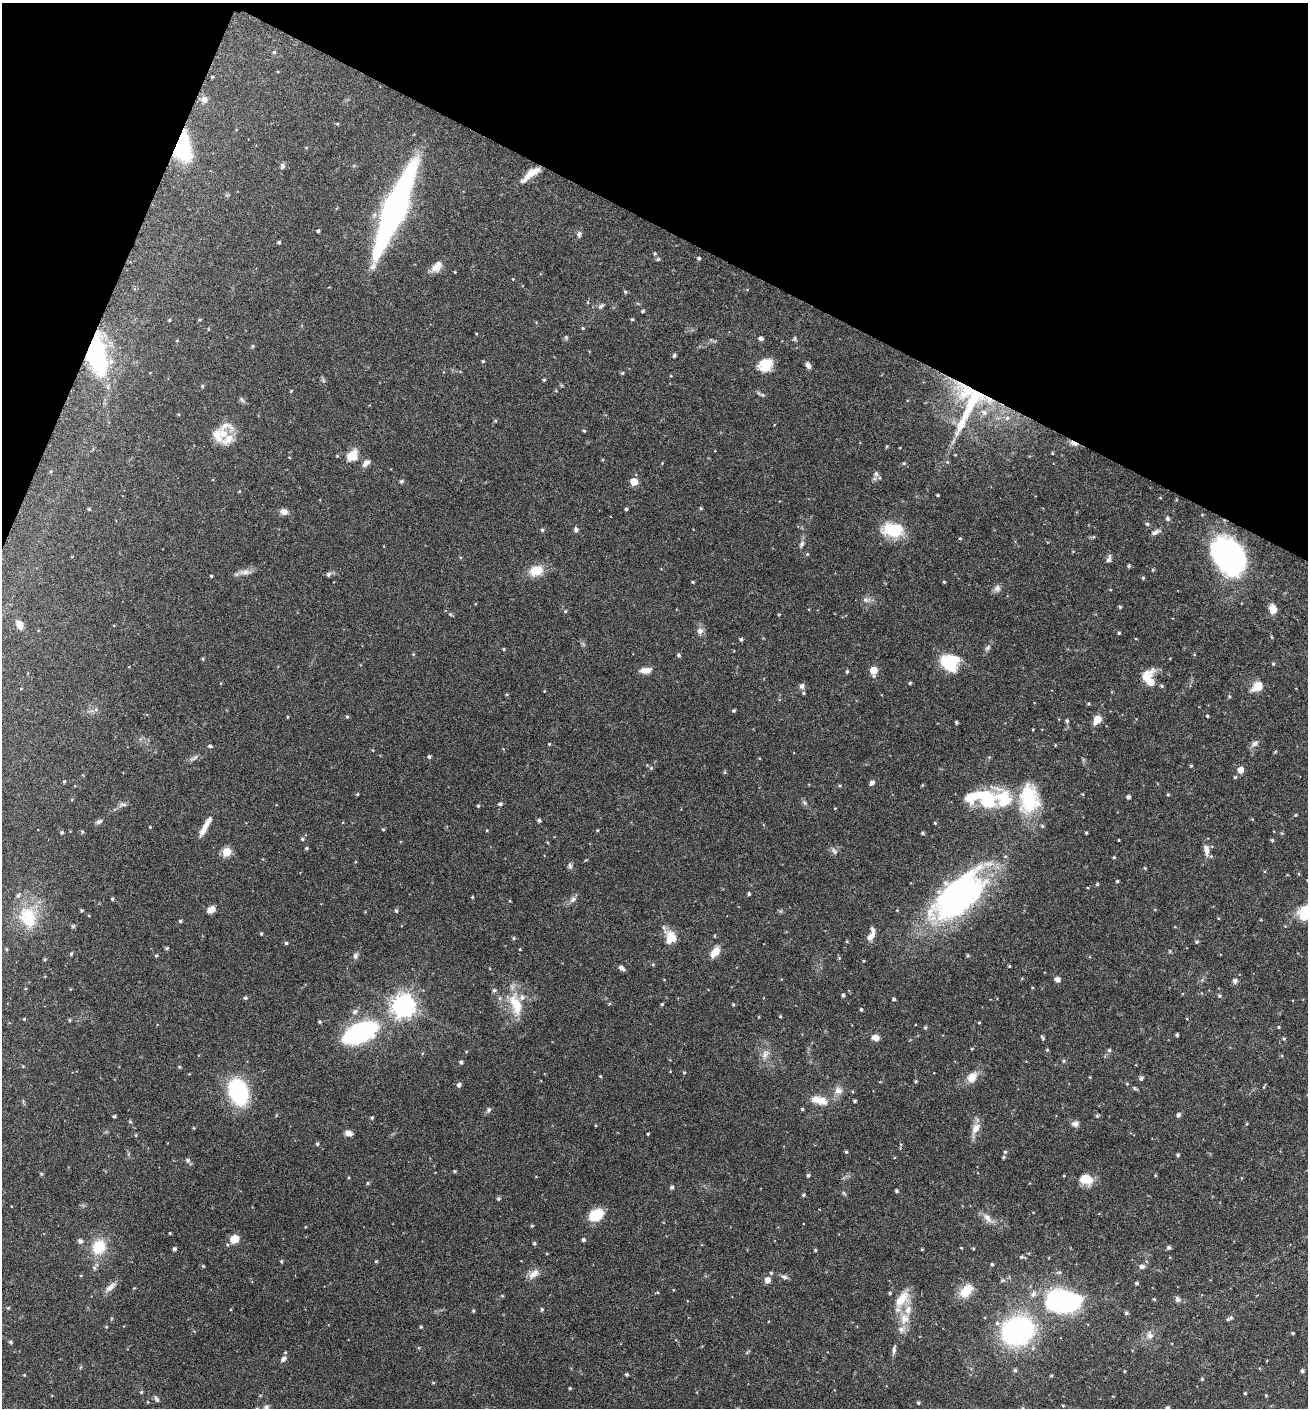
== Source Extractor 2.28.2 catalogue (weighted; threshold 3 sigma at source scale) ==
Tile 2 of 4 x 4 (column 2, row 1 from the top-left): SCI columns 1585-2890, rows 4222-5627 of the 5649 x 5635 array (HDU 1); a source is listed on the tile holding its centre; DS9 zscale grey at full resolution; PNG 1310 x 1410 px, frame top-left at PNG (2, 3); no overlay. Shown black and unused: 20% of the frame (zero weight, under 5 of 9 exposures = <1% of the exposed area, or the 3 px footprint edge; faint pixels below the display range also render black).
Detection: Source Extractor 2.28.2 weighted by HDU 2 'WHT'; one run over the whole footprint, this tile lists its part. Background 0.0973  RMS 0.0036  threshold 0.0145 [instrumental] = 3 sigma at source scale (4.09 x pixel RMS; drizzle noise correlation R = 1.36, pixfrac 0.8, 0.05/0.05 arcsec/px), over >= 5 px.
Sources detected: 329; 15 inside a brighter listed object's ellipse — not listed separately; the other 314 listed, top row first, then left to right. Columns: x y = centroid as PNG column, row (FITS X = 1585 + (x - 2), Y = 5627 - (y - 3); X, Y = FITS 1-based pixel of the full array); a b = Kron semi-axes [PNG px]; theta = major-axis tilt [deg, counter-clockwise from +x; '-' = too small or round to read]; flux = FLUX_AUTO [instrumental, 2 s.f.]
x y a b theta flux
274 52 4 4 - 0.45
212 77 5 3 - 0.24
204 100 9 8 - 1.4
337 124 4 4 - 0.33
182 146 27 15 90 29
282 166 8 6 81 0.67
531 173 26 7 35 4.4
394 208 69 14 68 130
318 231 3 3 - 0.53
579 234 8 6 77 0.78
279 242 4 3 - 0.5
654 253 5 4 - 0.38
699 258 4 4 - 0.52
658 259 5 5 - 0.5
437 266 14 8 47 3.3
513 279 3 3 - 0.22
625 292 5 4 - 0.42
601 306 7 6 - 0.75
643 311 4 3 - 0.46
632 319 4 3 - 0.37
169 320 4 3 - 0.33
583 328 4 3 - 0.32
761 338 5 4 - 0.87
253 346 5 4 - 0.43
96 354 41 17 -79 38
674 355 4 4 - 0.57
483 361 3 3 - 0.36
765 365 15 13 30 6.2
808 365 8 6 -62 1.1
622 373 5 4 - 0.32
544 380 4 3 - 0.41
202 386 4 4 - 0.39
291 391 4 3 - 0.3
763 395 6 4 -70 0.43
242 400 9 4 -55 0.61
972 401 69 16 63 24
1007 418 6 6 - 0.98
584 431 4 4 - 0.3
223 434 13 11 -40 4.2
1074 443 11 5 -24 2
887 446 4 3 - 0.33
1052 453 4 3 - 0.3
352 456 15 12 43 4.2
366 463 11 6 44 1.4
904 463 4 4 - 0.35
50 472 4 3 - 0.34
876 474 6 6 - 0.86
401 481 4 4 - 0.66
634 481 5 5 - 7.5
239 491 4 3 - 0.27
938 495 3 2 - 0.39
701 508 4 3 - 0.39
89 509 4 3 - 0.36
626 509 4 3 - 0.47
284 512 9 7 -23 1.6
1167 519 6 5 - 0.59
1147 524 5 4 - 0.51
576 529 6 5 - 0.79
892 529 22 14 -6 13
542 530 5 4 - 0.4
1155 532 11 5 29 1
960 538 4 4 - 0.33
802 544 10 5 67 0.91
1229 556 30 23 -48 75
1109 559 11 5 64 0.92
1129 566 5 4 - 0.46
536 570 14 10 20 6.2
245 572 16 6 5 1.8
328 574 6 5 - 0.64
211 576 3 2 - 0.33
1143 578 4 4 - 0.37
693 582 3 3 - 0.31
944 582 4 3 - 0.3
997 588 10 7 70 1.2
865 600 8 5 -19 0.91
1120 607 5 4 - 0.39
1273 609 9 7 -77 2.9
565 611 4 4 - 0.35
450 614 5 4 - 0.41
19 625 10 7 -62 2.2
700 631 9 8 - 1.3
1119 633 3 3 - 0.38
741 639 5 4 - 0.52
988 648 9 5 46 0.82
504 649 3 3 - 0.36
413 654 5 4 - 0.34
678 655 5 4 - 0.57
203 659 5 3 - 0.32
949 663 20 18 -37 12
1273 664 4 4 - 0.36
645 670 14 7 7 2.3
874 670 6 5 - 6.2
847 671 4 3 - 0.43
1146 677 20 10 54 4.5
910 683 4 3 - 0.41
802 686 7 6 - 1.1
1161 686 5 4 - 0.44
1257 686 14 10 35 3.6
803 693 4 4 - 0.4
507 694 4 3 - 0.31
1229 696 5 4 - 0.43
96 710 6 4 0 0.65
734 710 4 4 - 0.5
1207 716 3 3 - 0.37
287 717 5 3 - 0.25
347 717 5 4 - 0.4
1097 720 9 6 59 3.4
1067 721 5 5 - 0.49
956 722 3 3 - 0.52
1255 743 9 6 30 1.2
549 744 3 3 - 0.29
210 746 5 4 - 0.56
429 757 4 4 - 0.53
1191 766 4 4 - 0.36
651 768 4 4 - 0.36
1240 770 5 5 - 3.4
725 772 5 3 - 0.34
1235 777 4 4 - 0.39
64 781 4 3 - 0.37
872 783 7 5 47 0.95
840 786 5 3 - 0.34
357 794 4 4 - 0.31
1168 795 5 3 - 0.33
973 796 36 14 22 9.3
1128 797 4 4 - 0.88
1003 799 29 22 -19 14
1029 800 37 22 88 17
988 801 17 13 -71 15
804 803 7 4 -45 0.56
123 804 11 4 -1 0.82
500 804 5 4 - 0.64
478 806 4 3 - 0.33
539 820 4 4 - 0.66
99 821 10 5 36 0.75
935 823 4 3 - 0.28
205 826 27 6 60 3.3
150 827 3 3 - 0.25
383 829 4 3 - 0.37
487 830 4 3 - 0.26
597 830 4 3 - 0.24
62 832 4 4 - 0.49
922 833 4 3 - 0.48
1086 833 3 3 - 0.33
302 839 4 4 - 0.53
1119 840 3 2 - 0.22
1272 840 4 4 - 0.43
307 848 4 3 - 0.42
1206 850 16 7 -83 2.1
834 851 10 5 -62 0.88
227 852 5 5 - 12
1114 857 4 3 - 0.34
570 866 8 5 -75 0.72
1145 868 4 3 - 0.29
1117 881 3 3 - 0.41
1097 884 4 4 - 0.42
749 894 4 3 - 0.52
958 895 52 27 42 100
472 897 4 3 - 0.29
112 899 4 3 - 0.47
573 899 10 6 33 1.2
81 910 4 3 - 0.43
211 910 8 6 27 2.6
897 910 3 3 - 0.24
396 911 5 4 - 0.53
28 917 30 21 -69 12
180 921 4 3 - 0.46
73 926 6 5 - 0.43
261 934 4 3 - 0.37
671 937 15 12 -80 4.8
870 937 12 7 47 1.9
513 938 5 4 - 0.46
1197 942 5 4 - 0.48
286 943 4 4 - 0.41
167 948 4 3 - 0.45
6 949 5 3 - 0.31
520 949 4 3 - 0.25
715 952 13 7 53 3.6
71 954 4 3 - 0.49
156 956 4 3 - 0.39
355 956 8 6 54 0.82
968 956 5 4 - 0.43
45 959 4 4 - 0.36
621 968 7 4 -32 1.3
1057 979 7 6 - 1
1235 981 5 5 - 1.2
494 990 5 5 - 0.62
843 995 4 4 - 0.6
1219 996 5 5 - 0.47
245 998 4 4 - 0.55
894 999 3 3 - 0.57
662 1004 4 4 - 0.37
733 1004 4 3 - 0.34
516 1005 26 12 -71 8.5
404 1006 8 7 - 250
861 1009 4 3 - 0.42
355 1012 8 6 50 0.93
780 1016 3 3 - 0.28
24 1019 4 3 - 0.3
69 1020 4 4 - 0.47
320 1022 3 3 - 0.42
979 1022 4 2 - 0.27
925 1027 4 3 - 0.45
1278 1027 3 3 - 0.34
360 1033 21 10 24 75
1177 1035 3 3 - 0.52
1042 1037 7 3 -64 0.51
876 1038 9 6 -25 1.7
1284 1039 5 4 - 0.34
1047 1050 4 4 - 0.35
1109 1050 5 4 - 0.56
765 1054 13 7 65 1.9
1063 1061 6 4 89 0.38
461 1062 4 4 - 0.68
179 1067 4 4 - 0.36
684 1072 5 3 - 0.26
600 1076 4 3 - 0.29
972 1077 15 11 52 3.3
1141 1078 6 5 - 0.63
915 1081 4 3 - 0.37
1127 1084 4 3 - 0.28
459 1085 5 4 - 0.93
1134 1088 6 4 -71 0.39
838 1090 10 9 - 1.9
238 1092 22 14 -68 36
819 1100 23 10 -14 4.3
854 1101 3 3 - 0.5
802 1109 3 3 - 0.4
489 1110 7 5 65 0.74
1178 1115 5 4 - 0.89
114 1116 3 3 - 0.47
1097 1116 4 4 - 0.52
372 1118 4 3 - 0.42
1075 1124 10 7 4 1.2
976 1128 15 9 57 2.7
349 1133 8 6 -17 1.8
648 1134 3 2 - 0.3
136 1135 5 3 - 0.31
317 1144 5 4 - 0.49
846 1152 4 3 - 0.44
1005 1152 4 4 - 0.38
1178 1155 4 4 - 0.49
1003 1157 4 4 - 0.45
188 1160 6 6 - 0.76
454 1171 4 3 - 0.41
808 1175 4 4 - 0.55
1155 1175 5 3 - 0.3
1086 1179 15 11 -11 4.8
367 1183 6 4 90 0.35
672 1187 4 4 - 0.72
896 1191 4 3 - 0.53
804 1195 4 4 - 0.42
498 1198 5 5 - 0.54
596 1215 13 9 29 10
987 1218 16 8 -51 2.3
532 1226 4 4 - 0.35
170 1233 3 3 - 0.29
234 1239 6 5 - 9.8
583 1240 4 4 - 0.62
80 1241 5 5 - 1.2
534 1243 4 4 - 0.43
99 1247 16 13 63 8.9
1169 1247 5 4 - 0.77
973 1248 3 3 - 0.34
174 1249 4 4 - 0.81
922 1249 3 2 - 0.27
815 1250 4 3 - 0.34
1021 1257 5 4 - 0.58
281 1261 4 4 - 0.36
376 1261 4 4 - 0.31
992 1264 4 4 - 0.45
203 1266 4 3 - 0.36
1142 1266 7 6 - 1.1
94 1268 5 4 - 0.55
771 1273 5 4 - 0.39
534 1274 17 8 37 2.3
81 1275 4 3 - 0.28
784 1277 10 5 -24 0.82
767 1280 5 5 - 2.5
1137 1283 4 4 - 0.51
110 1287 18 7 41 2.1
966 1291 18 11 44 5.8
890 1293 4 4 - 0.37
902 1299 25 12 50 6.1
1154 1299 4 3 - 0.38
1177 1299 7 6 - 0.83
1063 1301 23 14 2 74
8 1308 4 4 - 0.32
542 1309 4 3 - 0.47
473 1311 4 3 - 0.35
1126 1313 5 4 - 0.59
1231 1317 7 6 - 0.77
904 1319 16 12 76 4.7
106 1327 4 3 - 0.3
421 1327 3 3 - 0.39
1018 1331 28 24 19 56
1293 1333 3 2 - 0.41
1150 1335 9 8 - 1.6
10 1342 4 3 - 0.53
894 1350 12 4 84 1
747 1353 6 4 3 0.38
283 1359 8 5 49 0.96
1015 1370 4 4 - 0.51
1302 1371 4 4 - 0.65
627 1374 4 4 - 0.54
1202 1379 4 4 - 0.39
433 1383 5 3 - 0.26
570 1388 3 3 - 0.37
141 1392 5 4 - 0.4
1245 1393 3 3 - 0.32
157 1399 9 4 -56 0.64
918 1403 4 4 - 0.42
266 1407 8 6 37 0.85
1023 1408 5 3 - 0.38
1168 1408 4 4 - 0.8
Overlapping masked pixels (flux is a lower limit): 4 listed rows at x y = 182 146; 96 354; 972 401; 1074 443
Isophote crosses this tile's border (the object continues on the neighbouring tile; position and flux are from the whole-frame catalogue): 3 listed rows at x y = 266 1407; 1023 1408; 1168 1408